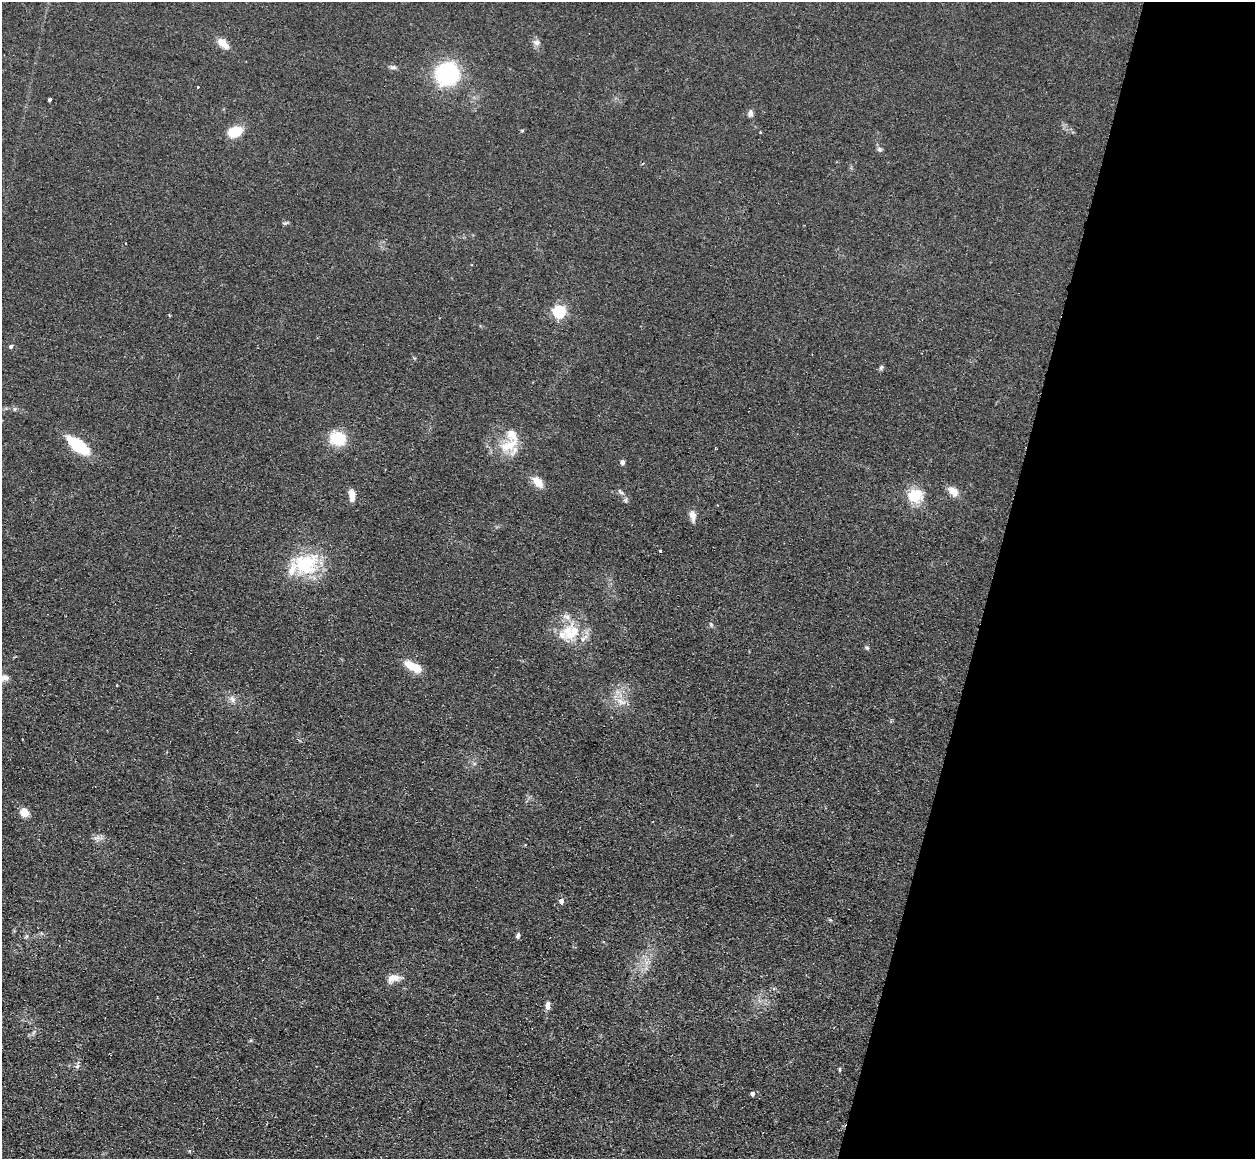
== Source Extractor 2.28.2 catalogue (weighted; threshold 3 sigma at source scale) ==
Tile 8 of 4 x 4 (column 4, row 2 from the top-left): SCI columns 3775-5027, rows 2651-3807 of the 5043 x 5143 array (HDU 1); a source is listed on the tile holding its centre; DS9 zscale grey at full resolution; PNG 1257 x 1161 px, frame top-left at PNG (2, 2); no overlay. Shown black and unused: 21% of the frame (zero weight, under 2 of 3 exposures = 3% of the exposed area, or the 3 px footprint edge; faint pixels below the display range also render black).
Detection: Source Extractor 2.28.2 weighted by HDU 2 'WHT'; one run over the whole footprint, this tile lists its part. Background 0.0726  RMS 0.0098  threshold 0.044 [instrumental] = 3 sigma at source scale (4.5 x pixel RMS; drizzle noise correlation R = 1.50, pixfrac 1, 0.05/0.05 arcsec/px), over >= 5 px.
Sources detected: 52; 2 inside a brighter object's white glare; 2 cosmic-ray / hot-pixel residue — not listed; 5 inside a brighter listed object's ellipse — not listed separately; the other 43 listed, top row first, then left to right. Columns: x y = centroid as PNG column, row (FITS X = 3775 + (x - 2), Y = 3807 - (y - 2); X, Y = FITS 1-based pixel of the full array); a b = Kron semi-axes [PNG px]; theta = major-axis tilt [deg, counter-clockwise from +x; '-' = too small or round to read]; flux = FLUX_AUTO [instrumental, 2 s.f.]
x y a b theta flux
536 42 9 7 10 3.7
223 43 17 8 -41 10
393 67 10 5 -10 2.5
447 74 22 21 - 87
198 87 3 2 - 2
50 100 3 3 - 1.5
750 113 9 6 80 3
522 131 6 4 0 0.96
235 132 17 10 19 20
880 149 7 5 -21 2
559 312 6 6 - 150
169 315 3 3 - 1.1
11 346 5 4 - 2.1
881 367 9 4 63 1.8
15 409 6 3 71 1.2
338 438 16 14 -21 31
78 445 21 9 -37 53
508 445 31 13 30 23
623 462 4 4 - 4.6
538 482 16 9 -50 11
953 491 13 8 -39 9.7
620 492 11 4 -45 2.5
352 495 14 6 -83 8.9
915 496 20 17 7 25
692 516 14 7 -80 6.3
308 562 26 21 15 48
711 625 7 5 -63 1.7
569 633 27 19 -80 30
867 648 7 5 -42 1.7
416 667 17 13 -23 13
5 678 15 8 6 6.4
117 685 3 2 - 1.5
232 699 10 7 -63 4
621 702 18 4 -27 5.6
24 812 9 8 - 11
561 901 5 5 - 5.4
26 936 6 4 46 1.4
518 936 8 5 76 2.1
393 978 16 10 15 8.8
548 1005 9 6 85 4.8
77 1066 7 5 45 2.2
839 1069 6 3 82 1
752 1093 4 4 - 3.7
Isophote crosses this tile's border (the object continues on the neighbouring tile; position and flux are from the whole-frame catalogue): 1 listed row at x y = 5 678